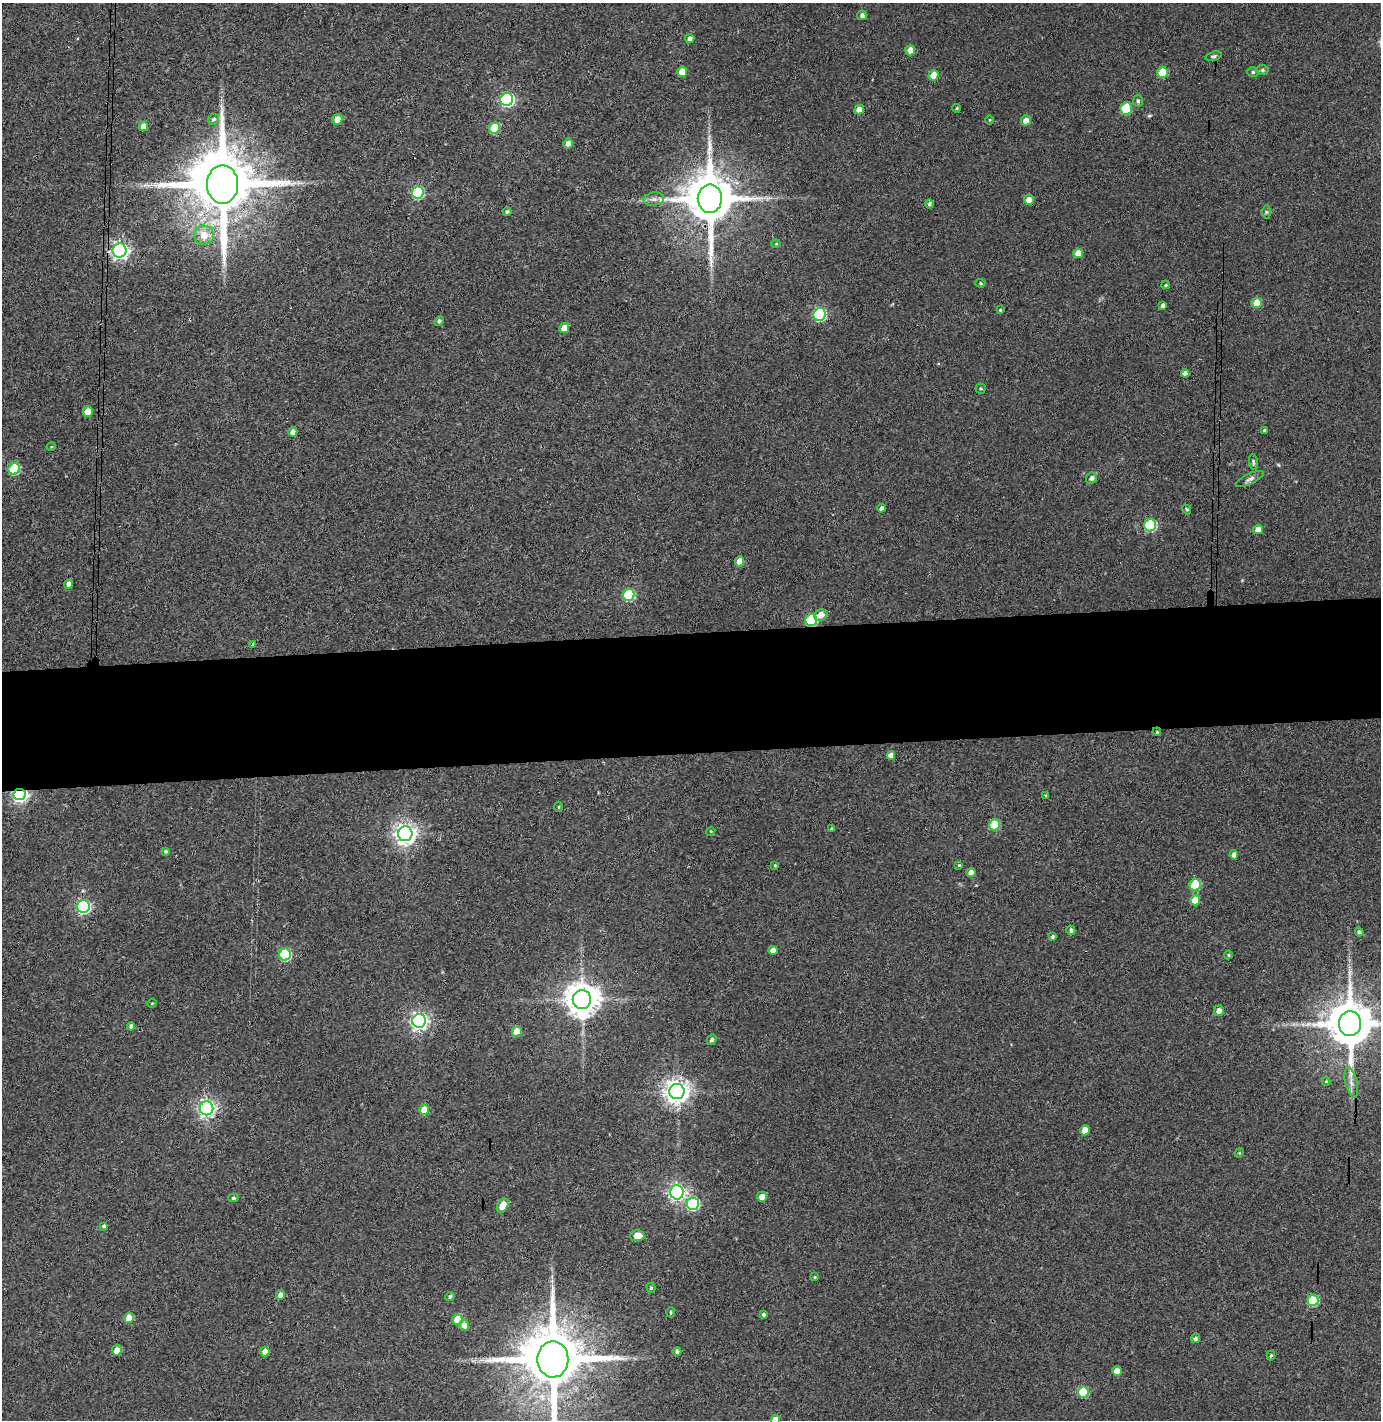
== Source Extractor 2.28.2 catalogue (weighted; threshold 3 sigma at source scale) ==
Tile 5 of 3 x 3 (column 2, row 2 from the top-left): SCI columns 1458-2836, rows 1476-2893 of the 4295 x 4370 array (HDU 1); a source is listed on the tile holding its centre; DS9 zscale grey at full resolution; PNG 1383 x 1422 px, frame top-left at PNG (2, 3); each listed source drawn as its Kron ellipse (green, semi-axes under 4 px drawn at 4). Shown black and unused: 9% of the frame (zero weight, under 3 of 4 exposures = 6% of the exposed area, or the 3 px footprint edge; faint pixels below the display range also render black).
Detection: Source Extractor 2.28.2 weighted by HDU 2 'WHT'; one run over the whole footprint, this tile lists its part. Background 0.113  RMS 0.0068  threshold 0.0306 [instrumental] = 3 sigma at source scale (4.5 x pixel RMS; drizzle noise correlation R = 1.50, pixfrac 1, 0.05/0.05 arcsec/px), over >= 5 px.
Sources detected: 125; all 125 listed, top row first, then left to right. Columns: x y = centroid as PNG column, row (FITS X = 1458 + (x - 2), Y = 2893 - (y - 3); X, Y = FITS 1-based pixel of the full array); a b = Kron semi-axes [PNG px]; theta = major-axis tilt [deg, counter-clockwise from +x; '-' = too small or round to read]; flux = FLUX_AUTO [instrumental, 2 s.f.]
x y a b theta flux
862 15 5 5 - 2.2
690 39 4 4 - 3.1
910 50 5 5 - 9.3
1213 56 8 4 14 1.4
1262 70 6 5 - 1.1
682 72 5 5 - 11
1253 72 5 5 - 1.3
1162 73 5 5 - 25
934 75 5 5 - 11
507 99 6 6 - 120
1138 101 6 5 - 1.1
956 108 4 3 - 0.8
1126 108 6 6 - 27
859 109 5 4 - 5.4
214 119 6 5 - 1.3
337 119 5 5 - 6.3
990 120 4 3 - 0.63
1026 120 5 5 - 5.7
143 126 5 4 - 6
494 128 6 5 - 32
568 143 5 4 - 3.9
222 184 19 15 90 7500
418 192 6 5 - 53
654 199 10 6 9 2.9
710 199 14 12 89 4000
1029 200 5 5 - 5.4
929 204 4 4 - 1.7
507 212 4 4 - 1.2
1266 212 6 4 90 1
204 235 10 9 - 10
776 244 4 4 - 0.73
120 251 7 7 - 260
1078 253 5 5 - 7.3
981 283 5 4 - 0.87
1166 285 4 3 - 0.83
1257 303 5 5 - 14
1163 305 4 3 - 2
1000 310 3 3 - 0.7
820 314 6 6 - 84
439 321 5 4 - 1.6
564 328 5 4 - 8
1185 373 4 4 - 2.7
981 388 5 5 - 0.88
88 412 5 5 - 7.9
1264 430 4 3 - 0.7
293 432 5 4 - 3.8
51 447 5 3 - 0.62
1253 462 8 4 -83 1.2
14 469 6 5 - 38
1091 478 6 5 - 2.6
1250 479 15 5 26 2.5
881 508 4 4 - 2.1
1187 509 5 4 - 1
1150 525 6 6 - 65
1258 529 5 4 - 6.5
740 561 5 4 - 7.4
69 584 4 4 - 3.3
629 595 6 5 - 49
821 615 7 5 27 5.5
811 620 6 5 - 53
253 644 4 4 - 1.2
1157 732 4 3 - 0.62
891 755 4 4 - 3.5
20 794 6 5 - 170
1046 795 3 3 - 0.78
558 807 5 3 - 0.73
994 825 5 5 - 27
832 829 3 3 - 1.3
711 831 4 3 - 0.59
405 834 7 7 - 440
166 851 4 3 - 1.1
1234 855 4 4 - 3.1
775 865 4 3 - 0.74
959 865 4 4 - 0.85
971 873 4 4 - 4.2
1195 885 6 5 - 32
1195 900 5 5 - 11
83 907 6 6 - 110
1071 930 5 4 - 1.8
1359 932 4 4 - 1.6
1053 937 4 3 - 1.2
773 950 4 4 - 4.2
285 954 6 6 - 58
1228 955 4 4 - 0.72
582 1000 9 9 - 1300
152 1003 5 3 - 0.59
1219 1011 5 5 - 4
419 1021 7 7 - 250
1350 1024 12 11 - 3000
131 1026 4 4 - 2.5
517 1031 5 5 - 9.9
712 1040 5 4 - 1.7
1326 1081 4 4 - 0.6
1351 1083 15 6 -76 4
677 1091 8 7 - 590
206 1108 7 7 - 250
424 1110 5 5 - 13
1085 1130 5 4 - 7.6
1239 1153 5 4 - 0.69
677 1192 7 6 - 230
762 1197 5 5 - 5.4
233 1198 5 4 - 1.1
693 1204 6 6 - 76
503 1205 7 5 59 9.8
104 1226 4 3 - 1.3
637 1236 7 5 5 9.1
815 1277 4 3 - 0.66
651 1288 5 4 - 1
280 1295 5 4 - 3.6
450 1296 4 4 - 1.7
1313 1300 5 5 - 38
671 1312 5 3 - 0.84
763 1314 4 4 - 1.3
129 1318 5 4 - 11
458 1320 5 5 - 16
464 1325 5 5 - 4
1195 1339 4 4 - 1.5
117 1350 5 5 - 7.7
265 1352 5 5 - 5.2
677 1352 4 4 - 1.5
1271 1355 5 4 - 1
553 1359 18 15 -89 6200
1117 1371 5 4 - 6.3
1083 1392 5 5 - 26
775 1420 5 4 - 8.1
Overlapping masked pixels (flux is a lower limit): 5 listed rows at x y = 222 184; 710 199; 821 615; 811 620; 20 794
Isophote crosses this tile's border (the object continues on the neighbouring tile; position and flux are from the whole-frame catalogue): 3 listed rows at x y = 1350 1024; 553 1359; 775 1420